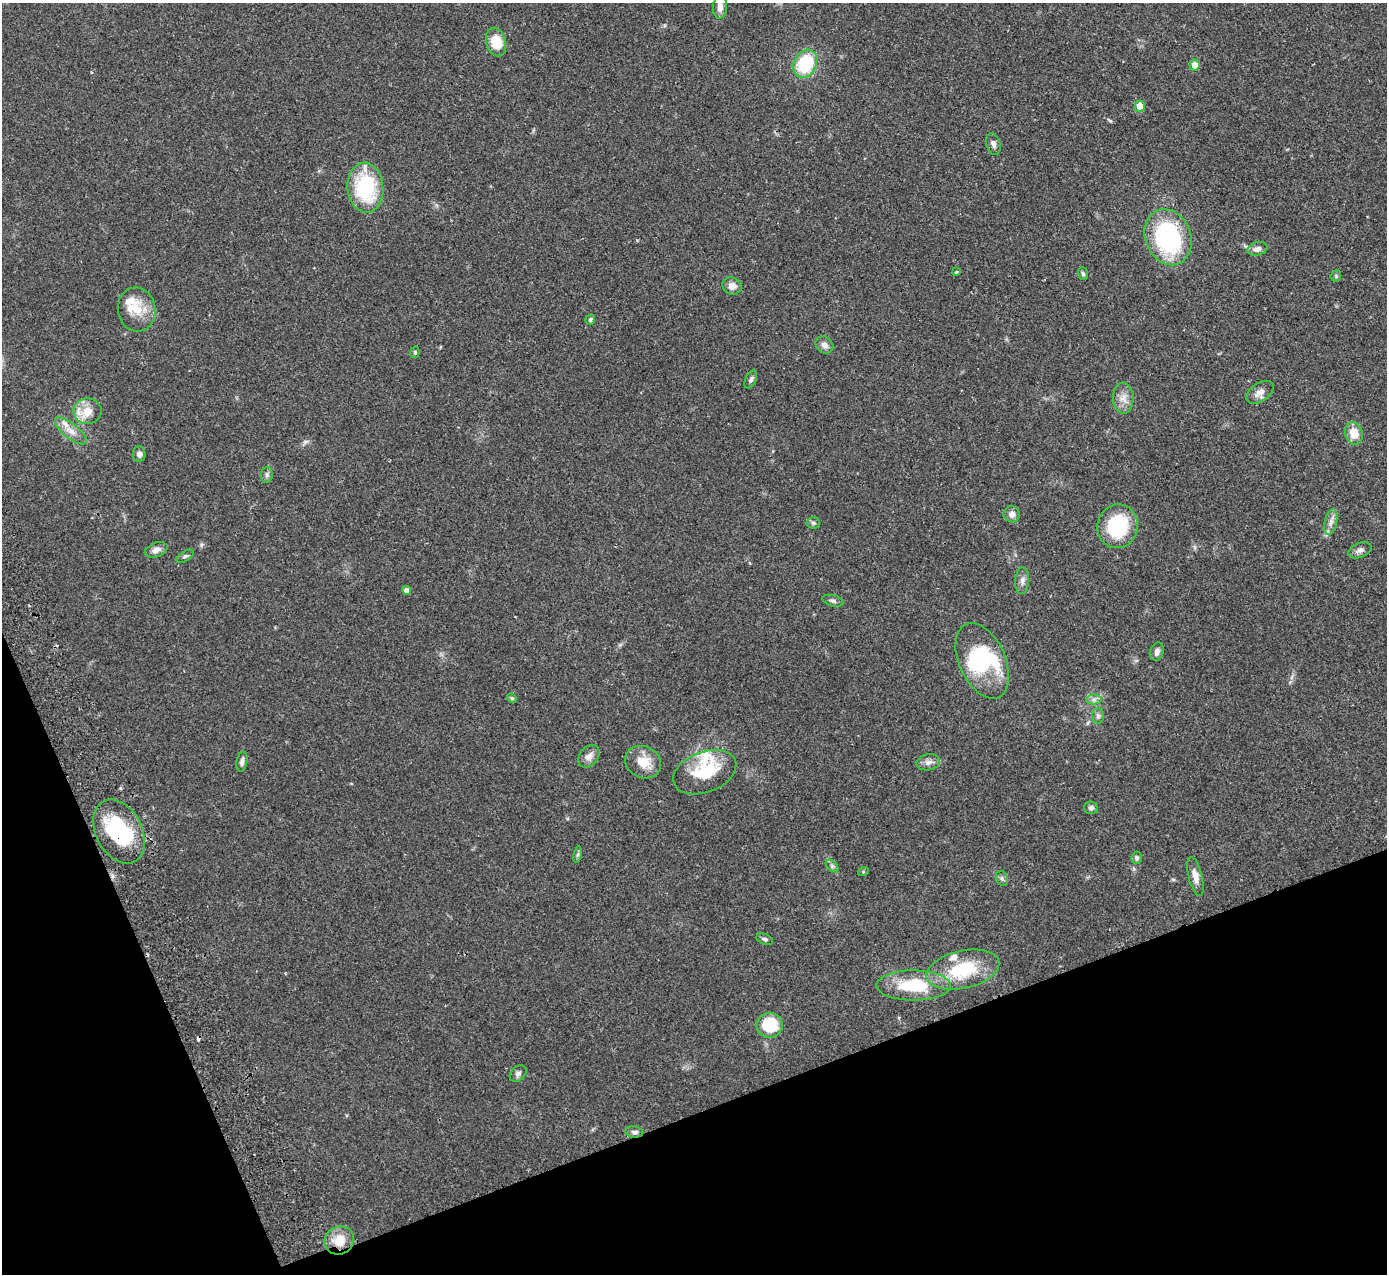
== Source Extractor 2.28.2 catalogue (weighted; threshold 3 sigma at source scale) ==
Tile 14 of 4 x 4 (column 2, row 4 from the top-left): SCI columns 1441-2825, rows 181-1452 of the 5648 x 5578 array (HDU 1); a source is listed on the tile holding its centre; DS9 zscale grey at full resolution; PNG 1389 x 1276 px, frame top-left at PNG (2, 3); each listed source drawn as its Kron ellipse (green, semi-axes under 4 px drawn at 4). Shown black and unused: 19% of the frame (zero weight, under 2 of 3 exposures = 3% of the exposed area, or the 3 px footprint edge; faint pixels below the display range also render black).
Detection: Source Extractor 2.28.2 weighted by HDU 2 'WHT'; one run over the whole footprint, this tile lists its part. Background 0.096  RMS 0.006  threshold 0.027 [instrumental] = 3 sigma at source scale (4.5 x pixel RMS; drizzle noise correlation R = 1.50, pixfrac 1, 0.05/0.05 arcsec/px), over >= 5 px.
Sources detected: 72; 3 inside a brighter object's white glare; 3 cosmic-ray / hot-pixel residue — neither listed nor drawn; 6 inside a brighter listed object's ellipse — not listed separately; the other 60 listed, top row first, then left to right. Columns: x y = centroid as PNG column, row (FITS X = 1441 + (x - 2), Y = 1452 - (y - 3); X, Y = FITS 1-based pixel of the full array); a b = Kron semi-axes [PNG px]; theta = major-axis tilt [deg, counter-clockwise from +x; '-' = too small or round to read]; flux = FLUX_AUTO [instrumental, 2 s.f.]
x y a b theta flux
720 7 12 7 85 3.5
496 42 14 10 -75 13
805 64 15 11 65 32
1194 65 5 5 - 6.1
1140 106 5 5 - 8
993 144 11 7 -74 2.4
365 188 25 18 -85 42
1168 237 29 23 -68 73
1257 249 10 6 13 3
956 272 4 3 - 0.51
1083 274 6 5 - 1.1
1336 276 6 5 - 0.86
732 286 10 8 -26 4.1
137 309 22 19 -81 13
590 320 5 4 - 1.1
824 345 9 8 - 2.9
415 352 6 4 81 0.96
751 379 9 5 63 1.6
1260 392 15 9 34 4.3
1123 398 15 10 -88 5.5
87 411 14 12 1 9
71 431 19 7 -39 5.3
1354 433 11 8 -73 9.2
139 454 8 6 -90 2.8
267 475 8 5 84 1.4
1012 514 8 8 - 2.8
1331 522 13 6 77 3.4
813 523 7 5 -4 1.2
1118 526 22 20 75 39
156 550 12 7 20 3.1
1360 550 12 7 22 2.4
185 556 9 5 31 1.3
1022 581 13 7 88 2.7
407 590 4 4 - 3.6
833 601 11 5 -16 1.6
1157 652 9 6 74 2.5
982 661 40 23 -66 35
512 698 5 4 - 0.75
1094 699 7 5 -1 1.8
1098 716 7 6 - 1.4
589 756 12 9 51 3.8
242 762 10 5 78 2.3
643 762 18 15 -27 11
928 762 12 8 11 3
705 772 33 20 21 28
1091 808 7 6 - 1.8
119 832 34 23 -63 45
578 855 8 4 81 1.1
1137 858 6 5 - 1.6
832 866 7 4 -45 1.4
863 872 5 3 - 0.61
1195 876 20 6 -76 4.9
1002 878 8 6 -68 1.5
765 939 9 5 -21 1.3
963 969 37 19 13 31
914 985 37 15 0 29
770 1025 13 12 - 22
518 1073 9 7 46 2.1
634 1132 9 5 -7 1.6
339 1240 15 14 - 11
Overlapping masked pixels (flux is a lower limit): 2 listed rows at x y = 119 832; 339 1240